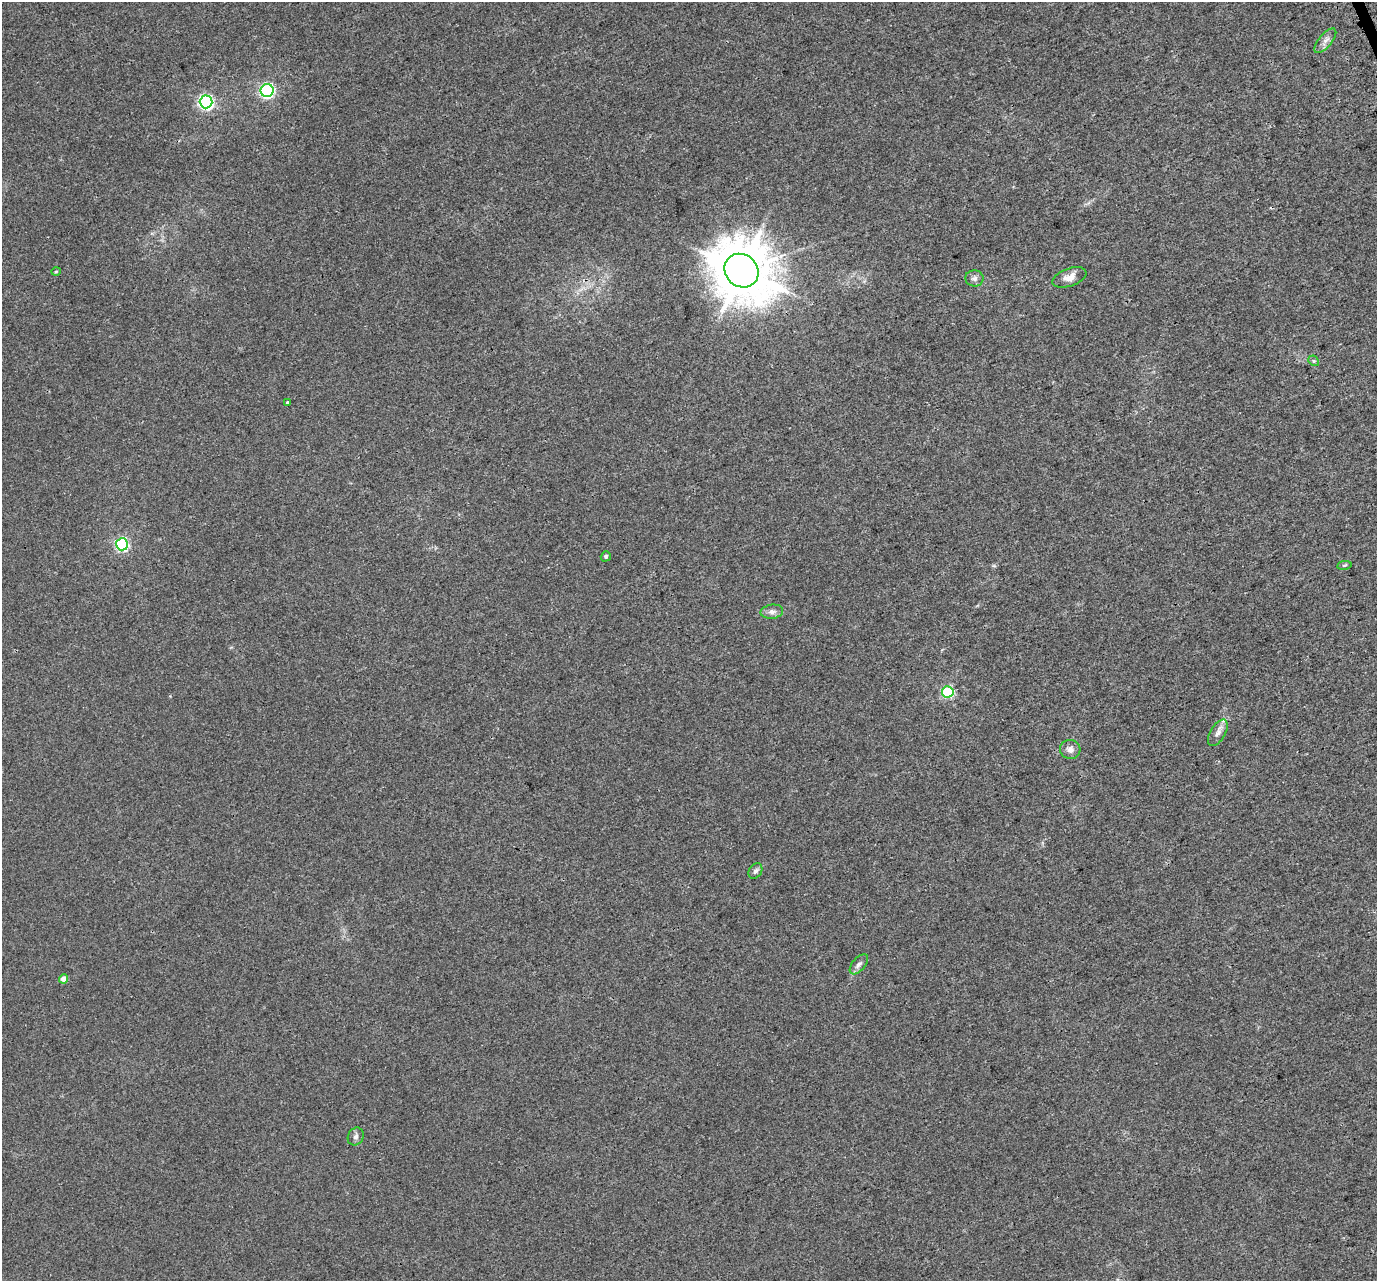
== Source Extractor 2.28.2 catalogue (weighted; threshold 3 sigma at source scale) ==
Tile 10 of 4 x 4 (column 2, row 3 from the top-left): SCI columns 1451-2825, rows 1442-2720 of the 5654 x 5495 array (HDU 1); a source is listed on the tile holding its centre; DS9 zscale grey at full resolution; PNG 1379 x 1283 px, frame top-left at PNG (2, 2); each listed source drawn as its Kron ellipse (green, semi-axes under 4 px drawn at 4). Shown black and unused: <1% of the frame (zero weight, under 3 of 4 exposures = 6% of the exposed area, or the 3 px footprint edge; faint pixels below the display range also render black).
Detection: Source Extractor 2.28.2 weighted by HDU 2 'WHT'; one run over the whole footprint, this tile lists its part. Background 0.00395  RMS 0.0025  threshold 0.0112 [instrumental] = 3 sigma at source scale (4.5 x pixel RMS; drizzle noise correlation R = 1.50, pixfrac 1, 0.0396/0.0396 arcsec/px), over >= 5 px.
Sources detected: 20; all 20 listed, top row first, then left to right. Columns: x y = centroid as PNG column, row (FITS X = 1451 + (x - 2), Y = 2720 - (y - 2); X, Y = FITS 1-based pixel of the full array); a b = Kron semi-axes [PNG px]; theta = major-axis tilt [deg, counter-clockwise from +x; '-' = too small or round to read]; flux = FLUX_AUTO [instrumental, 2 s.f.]
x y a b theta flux
1325 41 15 6 50 1.2
267 90 6 6 - 47
206 102 6 6 - 54
741 271 18 16 -43 1300
56 272 5 3 - 0.23
1069 277 18 9 19 2.1
974 278 9 8 - 0.95
1314 361 6 4 -44 0.38
288 402 4 3 - 1.5
122 544 6 6 - 36
606 556 5 5 - 0.45
1344 565 7 3 9 0.3
772 612 11 7 7 1.2
948 692 6 5 - 28
1218 733 15 7 59 1.5
1070 749 10 9 - 1.3
755 871 8 6 57 0.71
859 964 12 6 50 1
64 979 5 4 - 2.4
356 1136 9 7 63 0.78